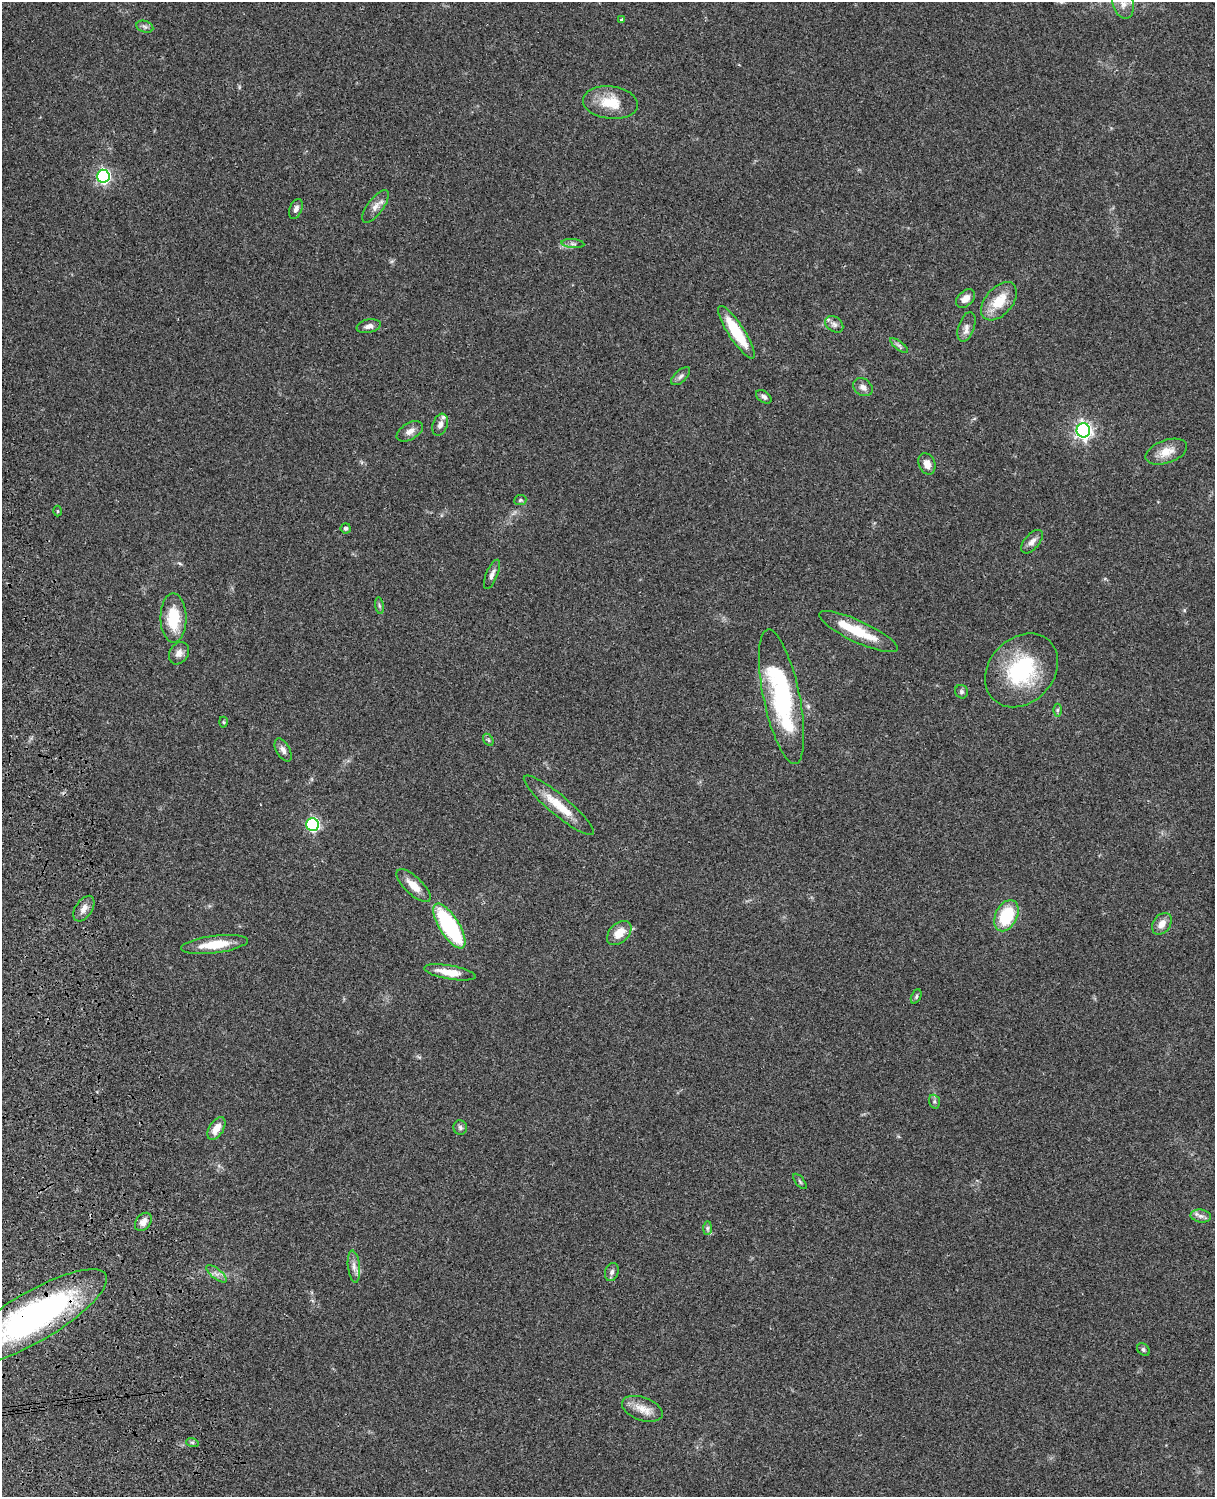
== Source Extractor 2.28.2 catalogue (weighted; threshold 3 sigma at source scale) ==
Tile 7 of 4 x 3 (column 3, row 2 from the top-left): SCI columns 2545-3757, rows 1773-3267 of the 5087 x 4926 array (HDU 1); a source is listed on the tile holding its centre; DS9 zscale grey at full resolution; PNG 1217 x 1499 px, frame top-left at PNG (2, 2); each listed source drawn as its Kron ellipse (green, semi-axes under 4 px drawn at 4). Shown black and unused: <1% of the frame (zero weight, under 3 of 4 exposures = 6% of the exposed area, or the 3 px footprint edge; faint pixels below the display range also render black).
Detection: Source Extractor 2.28.2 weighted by HDU 2 'WHT'; one run over the whole footprint, this tile lists its part. Background 0.104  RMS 0.0065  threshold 0.0293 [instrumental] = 3 sigma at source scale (4.5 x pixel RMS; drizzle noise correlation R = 1.50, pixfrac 1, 0.05/0.05 arcsec/px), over >= 5 px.
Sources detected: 68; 4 inside a brighter listed object's ellipse — not listed separately; the other 64 listed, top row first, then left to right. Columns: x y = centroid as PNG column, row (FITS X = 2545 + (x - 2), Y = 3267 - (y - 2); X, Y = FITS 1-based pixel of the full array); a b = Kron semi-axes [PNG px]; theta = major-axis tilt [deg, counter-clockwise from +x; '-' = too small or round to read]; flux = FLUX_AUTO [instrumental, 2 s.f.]
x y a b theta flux
1123 3 15 10 -74 6.8
622 20 3 3 - 2
145 27 9 6 -18 1.9
610 103 27 16 -7 17
103 176 6 6 - 130
375 206 19 8 54 4.6
296 209 10 6 69 2.7
573 244 11 4 -5 2
965 299 11 7 43 5.3
999 301 22 13 49 16
834 324 10 7 -37 2.5
369 326 12 6 11 3.4
966 327 15 8 72 3.8
736 332 31 8 -57 29
899 345 11 4 -39 1.7
681 376 12 6 43 2.2
863 387 10 8 -36 3.2
764 397 9 5 -36 1.9
440 425 11 7 71 3.2
1083 430 7 6 - 230
410 431 14 8 30 4
1166 452 21 11 19 9.2
927 464 11 8 -67 5.2
520 500 6 5 - 1.1
58 511 5 3 - 0.65
346 528 5 5 - 1.2
1032 542 14 7 50 3.8
492 574 16 5 67 3
379 606 8 4 -81 1.2
173 618 24 13 -90 23
858 632 43 11 -25 23
179 653 12 9 58 4.1
1021 670 41 32 46 57
961 692 7 6 - 1.6
781 697 68 18 -78 95
1057 710 6 4 89 1
224 722 5 3 - 0.74
488 740 6 4 -59 1.1
283 750 12 6 -60 3.1
559 805 45 10 -40 16
312 824 6 6 - 100
413 886 22 8 -43 8.5
84 909 14 8 56 4.5
1006 916 16 11 63 33
1162 924 12 8 53 5.3
449 926 26 10 -58 74
619 933 14 9 43 9.3
214 944 34 8 7 16
450 972 26 7 -10 11
916 996 7 4 64 1.2
934 1102 7 5 -71 1.3
216 1128 12 7 57 7.1
460 1128 7 7 - 1.7
800 1181 9 3 -50 0.93
1201 1216 10 6 -9 2.9
143 1222 10 7 52 4.6
707 1228 7 4 89 1.4
354 1266 16 6 -84 3.6
612 1272 9 6 72 2.2
216 1274 12 5 -39 2.8
33 1317 84 25 30 200
1143 1350 7 5 -48 1.3
642 1409 21 11 -20 8.8
192 1442 6 4 -19 0.9
Overlapping masked pixels (flux is a lower limit): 1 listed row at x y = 33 1317
Isophote crosses this tile's border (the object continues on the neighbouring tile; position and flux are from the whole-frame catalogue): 2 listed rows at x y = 1123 3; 33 1317